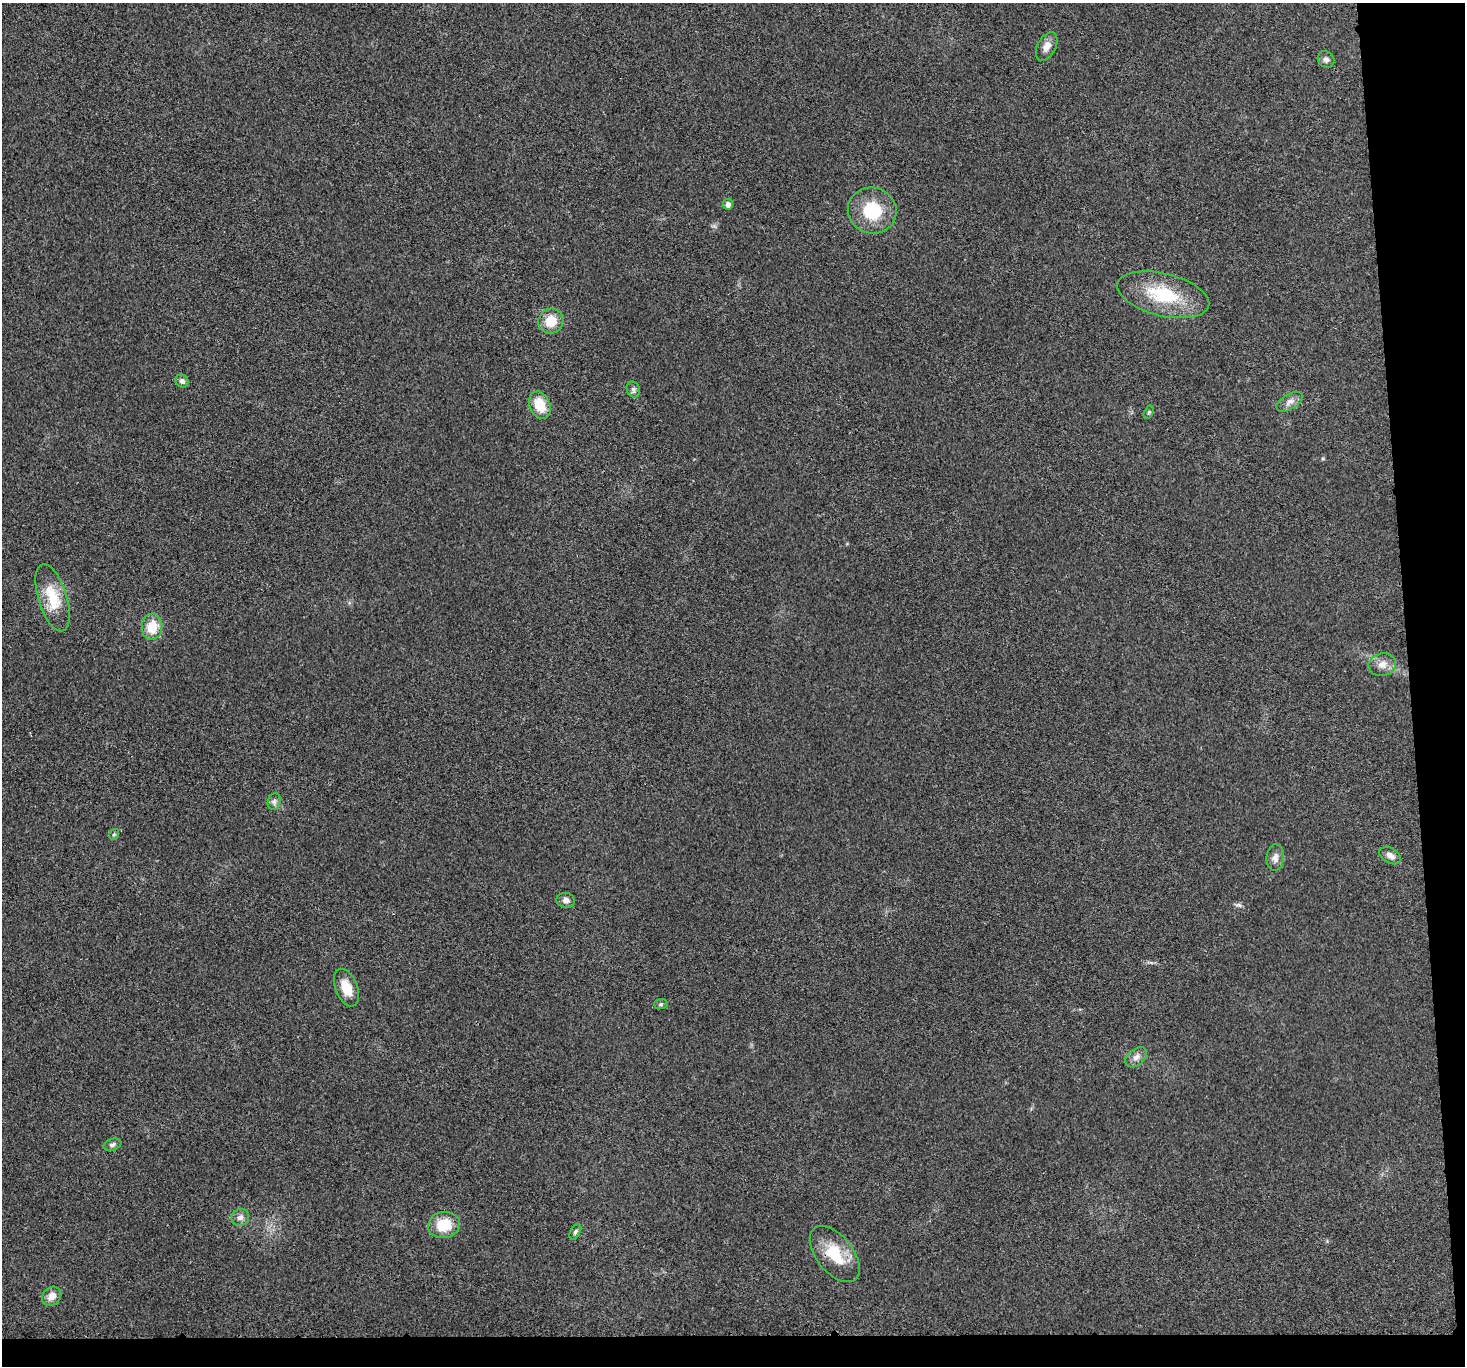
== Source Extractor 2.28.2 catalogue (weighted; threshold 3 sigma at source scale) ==
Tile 9 of 3 x 3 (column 3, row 3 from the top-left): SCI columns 2928-4390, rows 129-1492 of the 4392 x 4370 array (HDU 1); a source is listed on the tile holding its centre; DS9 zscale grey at full resolution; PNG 1467 x 1368 px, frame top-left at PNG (2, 3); each listed source drawn as its Kron ellipse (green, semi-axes under 4 px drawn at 4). Shown black and unused: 6% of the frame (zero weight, under 3 of 4 exposures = <1% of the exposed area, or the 3 px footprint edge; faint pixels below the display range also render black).
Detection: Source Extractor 2.28.2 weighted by HDU 2 'WHT'; one run over the whole footprint, this tile lists its part. Background 0.0321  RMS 0.0062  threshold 0.0281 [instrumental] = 3 sigma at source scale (4.5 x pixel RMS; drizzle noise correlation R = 1.50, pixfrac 1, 0.05/0.05 arcsec/px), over >= 5 px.
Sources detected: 28; all 28 listed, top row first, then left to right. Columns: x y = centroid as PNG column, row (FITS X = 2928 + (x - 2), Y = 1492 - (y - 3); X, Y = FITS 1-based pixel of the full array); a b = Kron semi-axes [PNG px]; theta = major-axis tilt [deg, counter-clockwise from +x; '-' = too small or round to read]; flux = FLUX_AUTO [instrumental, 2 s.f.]
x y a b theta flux
1047 46 15 9 62 4.7
1326 59 9 7 -45 2.3
728 204 5 5 - 2.8
872 211 24 23 - 26
1163 295 47 21 -14 35
551 321 13 12 - 12
182 381 7 6 - 2.2
633 389 8 6 -64 1.9
1290 402 15 7 30 3.5
540 405 14 10 -67 14
1149 412 7 4 61 0.95
53 598 35 14 -73 19
152 627 13 10 84 13
1382 665 14 11 11 5.2
274 802 8 6 76 2.1
114 834 6 4 53 0.88
1390 855 11 7 -30 3.5
1275 858 13 8 84 3.6
566 900 9 7 -8 2.6
346 988 20 11 -67 10
661 1004 6 5 - 0.93
1136 1057 12 8 40 3.3
112 1145 9 5 18 1.7
240 1217 9 8 - 2.9
444 1225 16 13 9 16
575 1232 8 5 60 1.4
835 1254 33 18 -51 21
52 1296 10 8 45 5.6